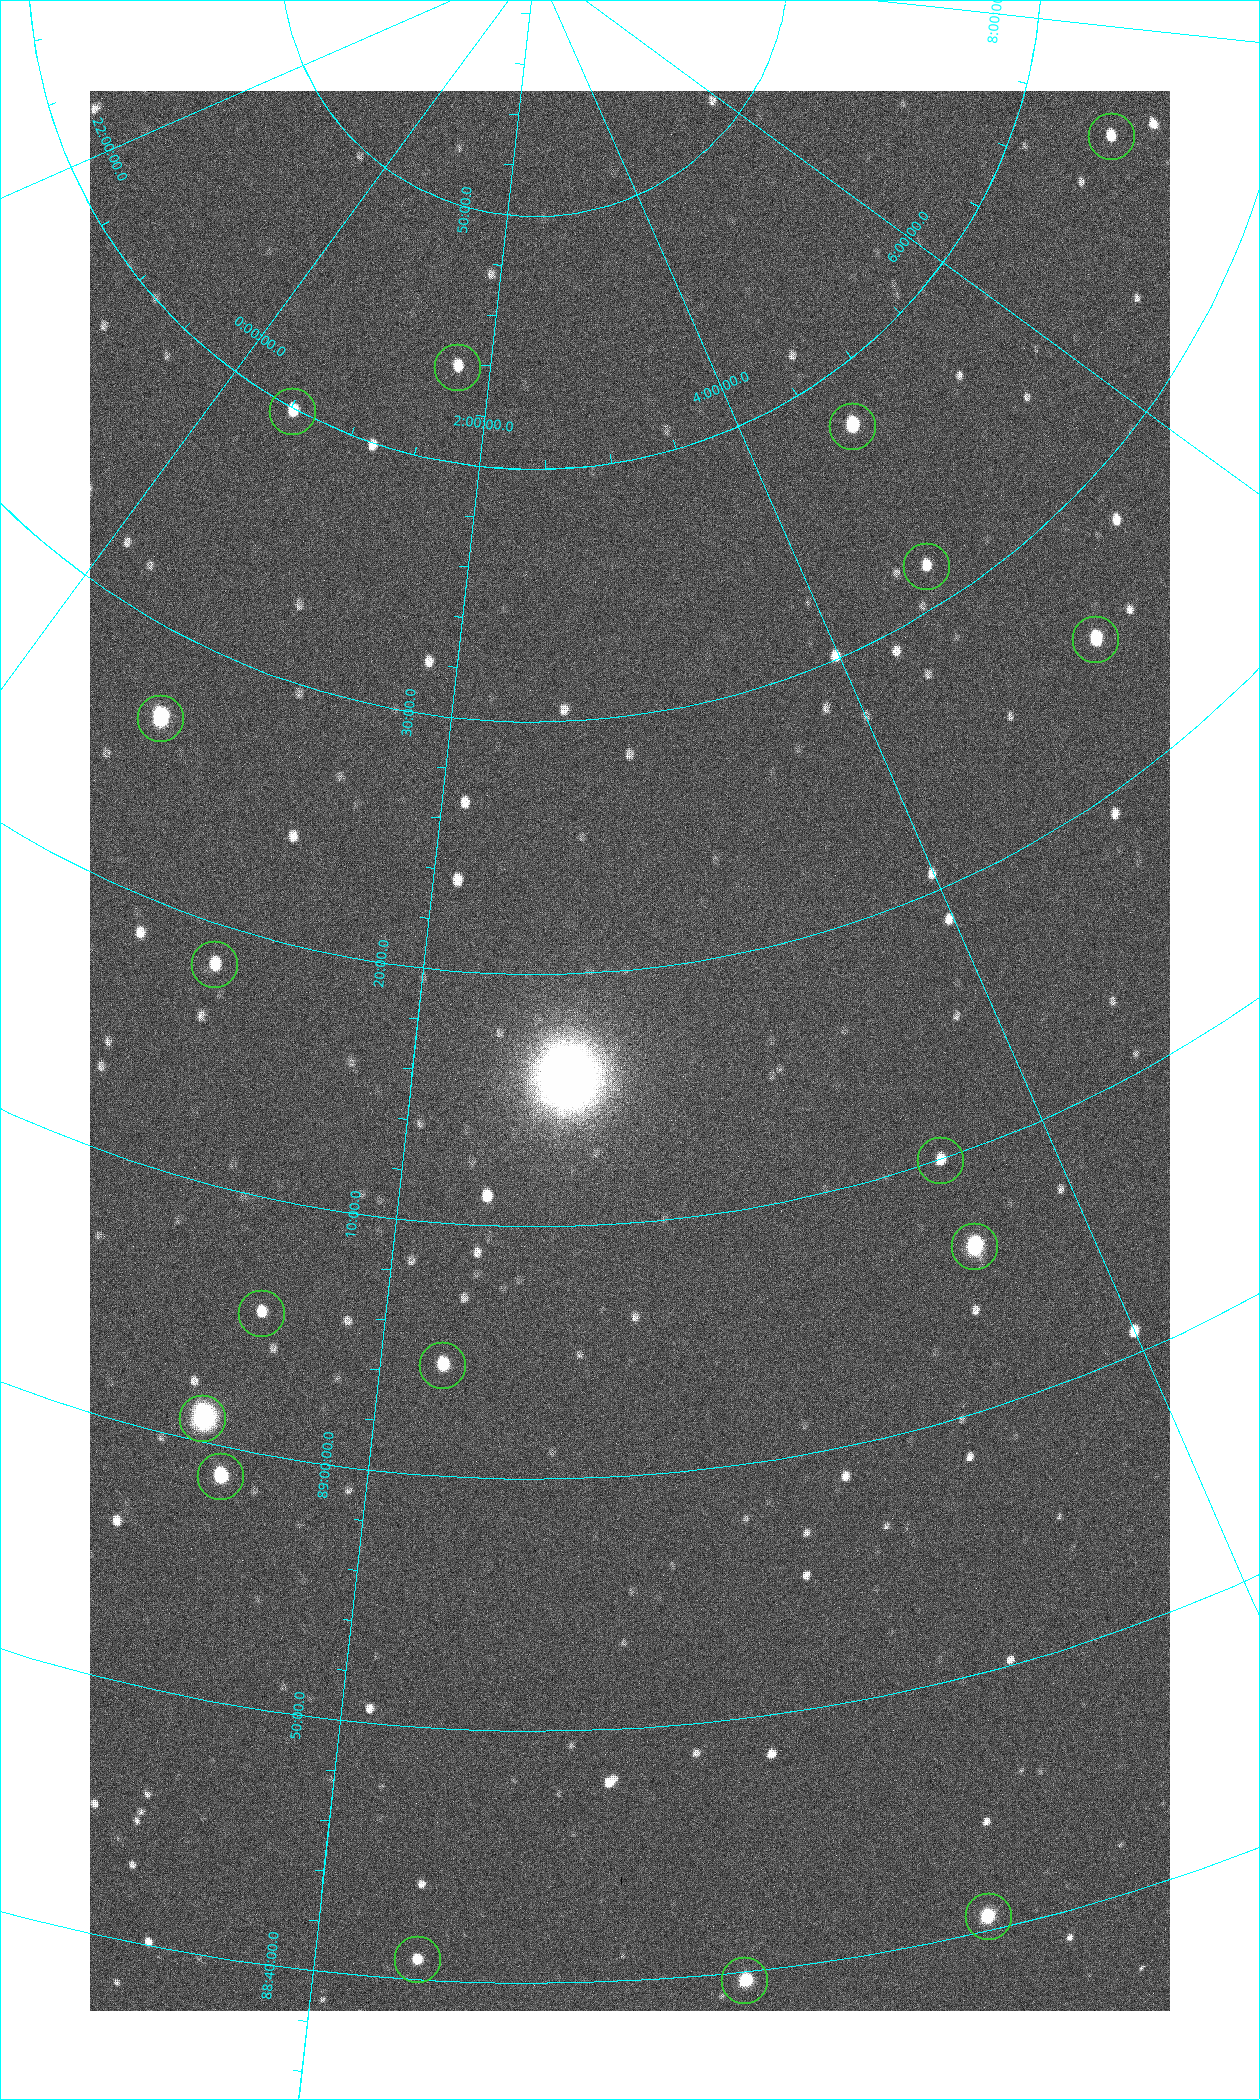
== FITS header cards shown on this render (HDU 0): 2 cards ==
NAXIS1  =                 1080 / length of data axis 1
NAXIS2  =                 1920 / length of data axis 2

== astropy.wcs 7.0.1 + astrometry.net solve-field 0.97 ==
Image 1080 x 1920 px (HDU 0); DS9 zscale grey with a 90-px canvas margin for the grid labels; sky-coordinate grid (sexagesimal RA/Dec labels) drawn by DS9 from the SOLVED WCS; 17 Tycho-2 reference stars matched to detected sources circled (green)
Header WCS: none
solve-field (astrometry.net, Tycho-2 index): SOLVED blind (the file carries no WCS)
Solved WCS: RA---TAN-SIP/DEC--TAN-SIP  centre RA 02:45:11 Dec +89:17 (41.30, +89.28 deg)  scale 2.37 arcsec/px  FOV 42.7' x 76.1'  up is +5 deg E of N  parity flipped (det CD > 0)
(file carries no celestial WCS; the grid is the blind solution)
Tycho-2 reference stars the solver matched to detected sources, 17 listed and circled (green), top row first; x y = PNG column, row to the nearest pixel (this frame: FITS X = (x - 90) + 1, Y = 1920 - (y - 91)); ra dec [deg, ICRS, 3 dp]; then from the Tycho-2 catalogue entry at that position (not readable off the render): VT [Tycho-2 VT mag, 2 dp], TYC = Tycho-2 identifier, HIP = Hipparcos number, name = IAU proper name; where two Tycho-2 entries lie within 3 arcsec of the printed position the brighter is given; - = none
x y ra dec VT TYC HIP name
1111 136 109.548 +89.604 10.58 4630-45-1 - -
457 367 25.399 +89.729 11.04 4627-64-1 - -
292 411 7.906 +89.665 10.51 4627-6-1 - -
852 426 70.692 +89.630 9.34 4629-37-1 - -
926 566 69.250 +89.526 11.02 4629-45-1 - -
1095 639 75.971 +89.421 9.41 4629-33-1 - -
160 718 9.931 +89.444 8.22 4627-49-1 3128 -
214 964 18.559 +89.307 10.52 4627-75-1 - -
940 1160 55.017 +89.166 11.19 4628-70-1 - -
974 1246 55.225 +89.105 8.15 4628-68-1 17195 -
261 1313 24.867 +89.092 10.76 4627-125-1 - -
442 1365 32.549 +89.073 9.84 4628-149-1 - -
202 1418 23.461 +89.016 6.47 4627-259-1 7283 -
220 1476 24.587 +88.980 9.00 4627-86-1 - -
988 1916 49.382 +88.676 8.64 4628-25-1 - -
417 1959 32.945 +88.680 10.72 4628-99-1 - -
744 1980 42.246 +88.661 8.90 4628-20-1 - -